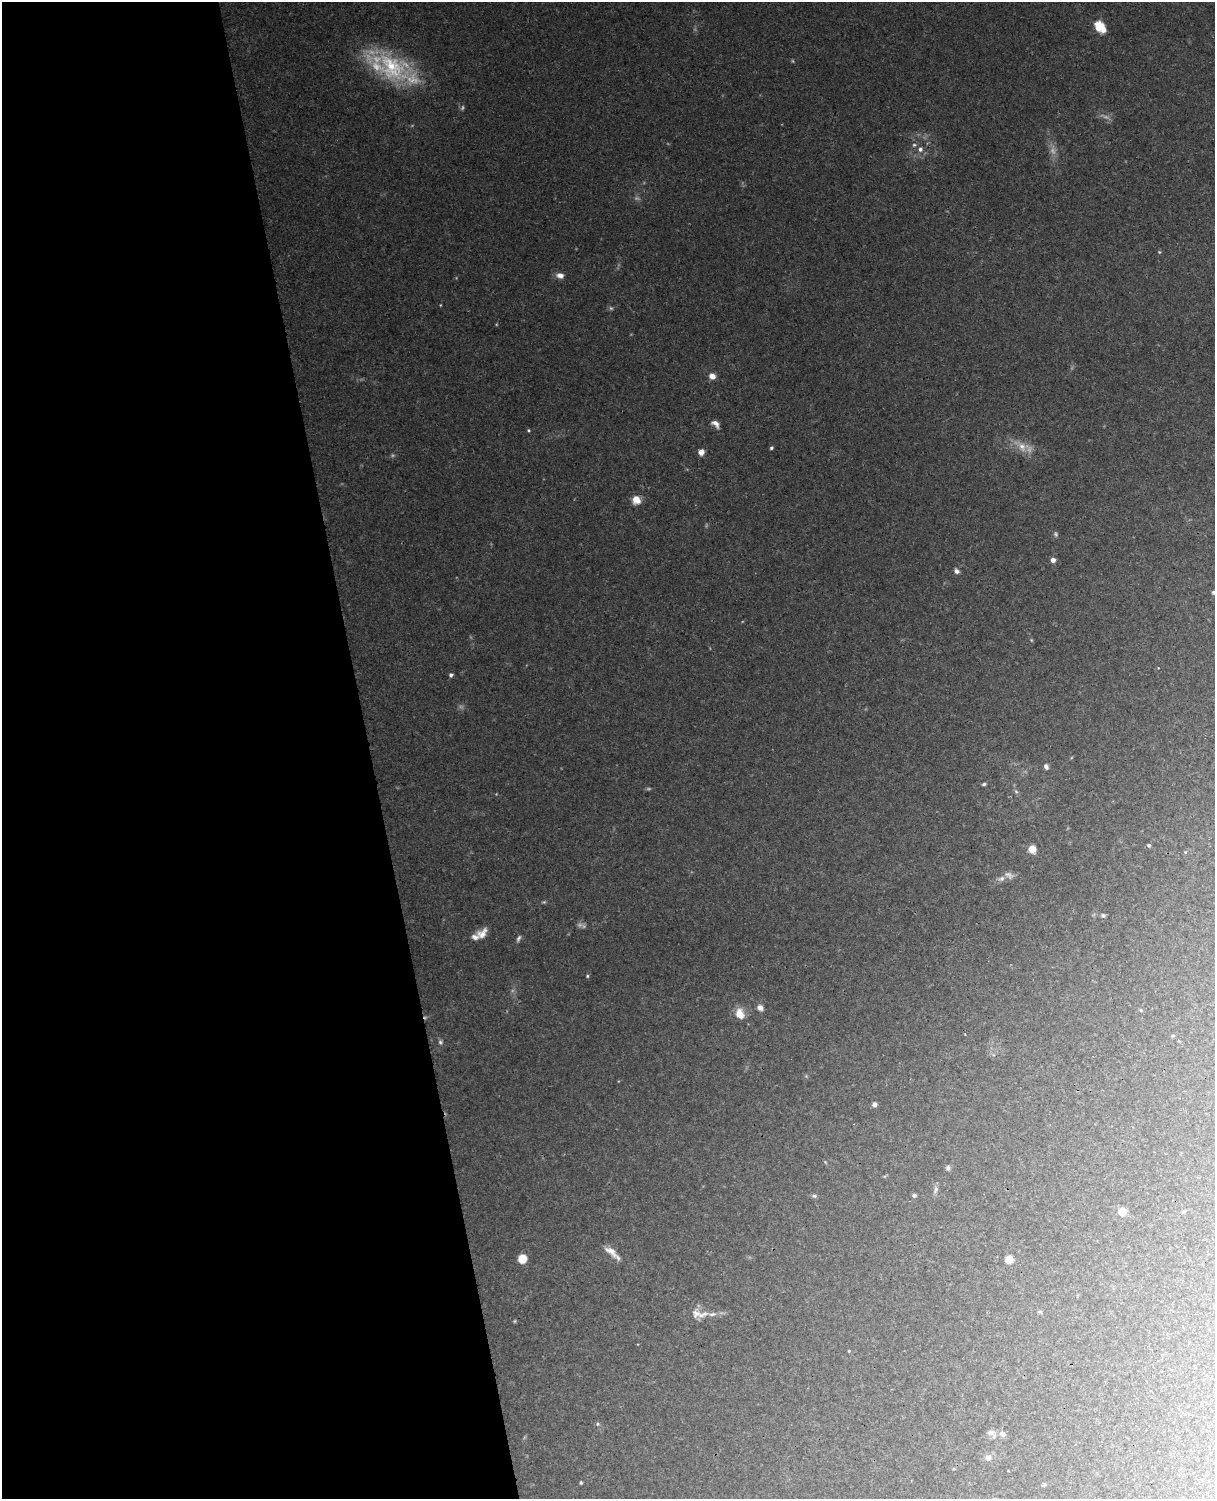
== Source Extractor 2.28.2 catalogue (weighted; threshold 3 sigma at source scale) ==
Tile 5 of 4 x 3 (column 1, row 2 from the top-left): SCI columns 57-1269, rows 1652-3148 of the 4967 x 4909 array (HDU 1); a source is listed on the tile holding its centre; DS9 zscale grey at full resolution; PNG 1217 x 1501 px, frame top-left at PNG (2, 2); no overlay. Shown black and unused: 30% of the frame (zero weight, under 3 of 4 exposures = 6% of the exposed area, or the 3 px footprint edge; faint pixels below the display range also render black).
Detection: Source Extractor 2.28.2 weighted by HDU 2 'WHT'; one run over the whole footprint, this tile lists its part. Background 0.0256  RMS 0.0031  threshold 0.0138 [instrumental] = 3 sigma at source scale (4.5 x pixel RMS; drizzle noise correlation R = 1.50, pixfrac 1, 0.05/0.05 arcsec/px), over >= 5 px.
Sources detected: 68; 12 too faint to see at this stretch — not listed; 3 inside a brighter listed object's ellipse — not listed separately; the other 53 listed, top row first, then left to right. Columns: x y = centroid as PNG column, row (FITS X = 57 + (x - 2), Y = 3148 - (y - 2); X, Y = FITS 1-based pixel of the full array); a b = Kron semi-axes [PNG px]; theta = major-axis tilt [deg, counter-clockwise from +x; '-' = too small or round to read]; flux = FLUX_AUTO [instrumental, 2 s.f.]
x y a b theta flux
1103 28 18 7 -65 3.5
392 67 55 33 -31 29
914 145 6 5 - 0.57
920 149 7 6 - 1.1
1159 252 4 4 - 0.31
560 275 8 6 -14 1.8
712 376 7 6 - 2.2
715 424 10 6 -42 1.6
528 430 4 4 - 0.38
1022 447 16 11 -57 3.7
771 448 4 3 - 0.53
701 452 5 5 - 2.6
636 500 9 8 - 3.4
1053 560 4 4 - 2.4
956 571 6 5 - 1.2
1214 592 5 4 - 0.61
451 675 5 4 - 0.77
1046 766 7 6 - 0.91
984 784 6 4 11 0.52
1016 792 6 4 -3 0.49
1148 845 4 4 - 0.48
1032 849 7 7 - 3.5
1185 852 4 4 - 0.27
1001 879 9 7 31 1.2
1103 915 6 5 - 0.6
482 934 15 10 45 3
518 938 10 5 63 0.74
587 976 4 4 - 0.36
760 1008 8 7 - 1.4
1141 1010 5 3 - 0.29
740 1014 14 10 -68 4.1
440 1042 7 6 - 0.71
874 1104 6 5 - 0.91
948 1168 8 6 87 0.71
936 1190 10 5 79 0.94
914 1195 4 3 - 0.93
814 1196 7 5 -21 0.59
1184 1211 6 3 19 0.36
1122 1212 6 6 - 4.9
611 1251 21 8 -38 2.9
522 1259 6 6 - 9.2
1009 1259 6 6 - 5.1
1040 1311 6 4 -1 0.39
696 1314 13 13 - 2.5
712 1314 11 5 13 1.3
515 1321 5 3 - 0.29
849 1351 4 3 - 0.27
598 1424 5 4 - 0.43
990 1432 10 7 1 1.3
1002 1434 9 7 -25 1.4
988 1458 9 8 - 1.4
581 1482 4 3 - 0.33
1044 1485 6 4 21 0.41
Isophote crosses this tile's border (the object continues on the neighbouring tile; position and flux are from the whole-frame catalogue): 1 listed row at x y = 1214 592